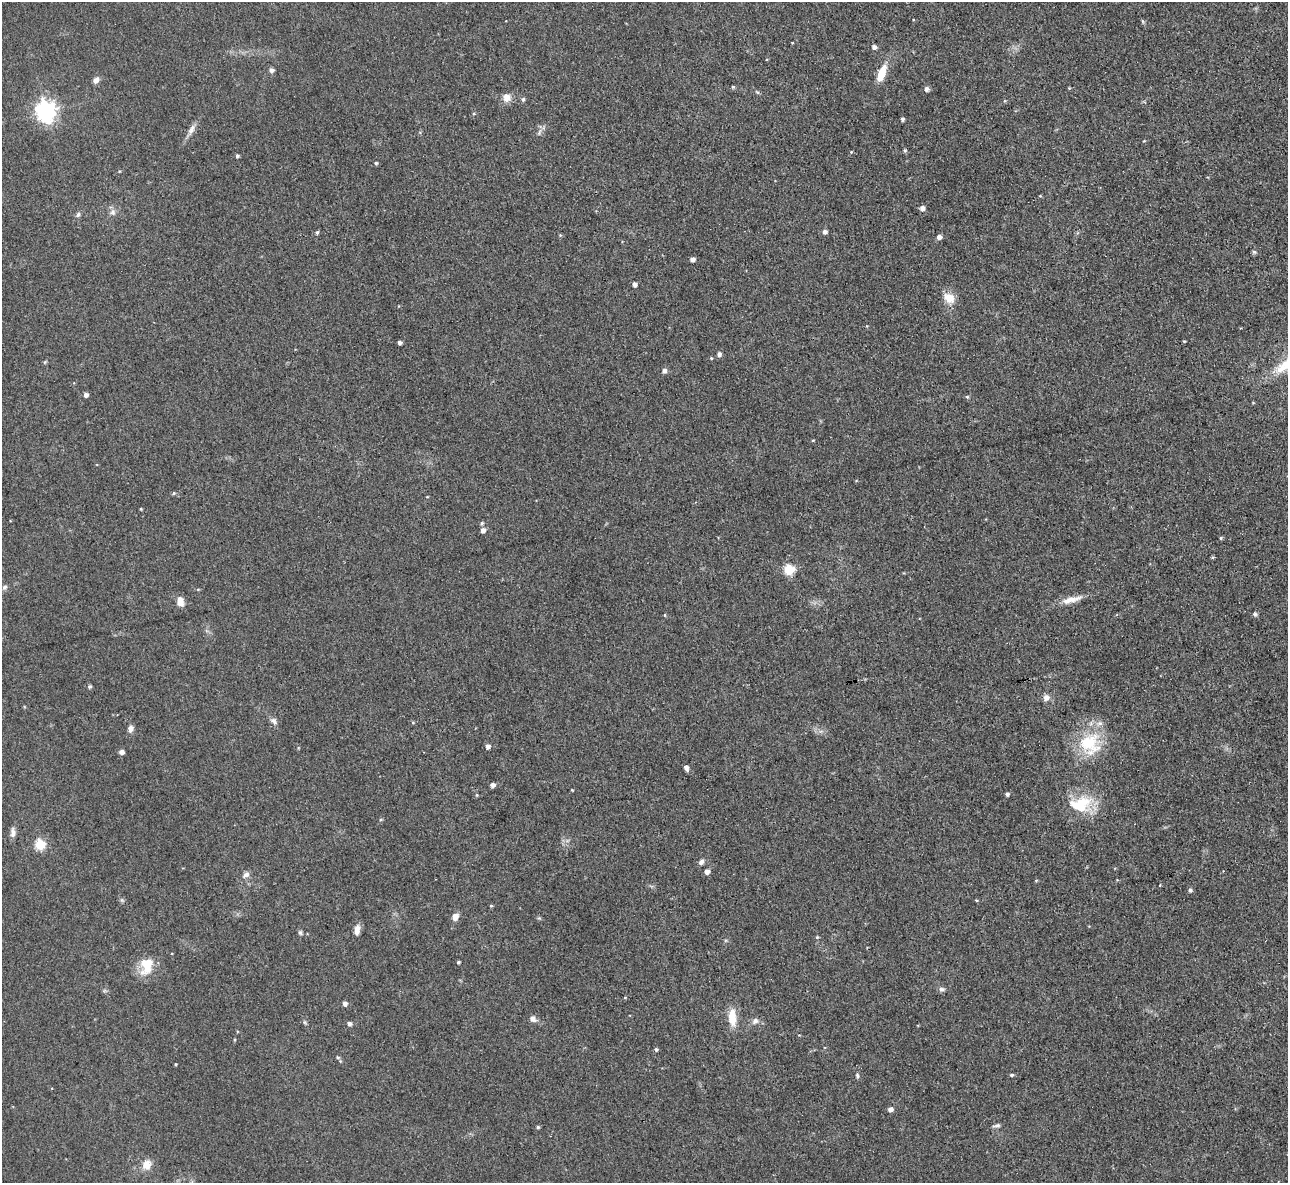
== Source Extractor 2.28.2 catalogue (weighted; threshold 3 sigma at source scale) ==
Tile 10 of 4 x 4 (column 2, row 3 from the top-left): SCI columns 1287-2572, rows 1323-2503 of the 5145 x 5129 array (HDU 1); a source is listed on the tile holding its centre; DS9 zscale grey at full resolution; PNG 1290 x 1185 px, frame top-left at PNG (2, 2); no overlay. Shown black and unused: <1% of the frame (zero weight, under 3 of 4 exposures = <1% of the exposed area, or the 3 px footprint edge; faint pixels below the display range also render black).
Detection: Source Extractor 2.28.2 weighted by HDU 2 'WHT'; one run over the whole footprint, this tile lists its part. Background 0.0486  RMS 0.0073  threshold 0.033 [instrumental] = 3 sigma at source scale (4.5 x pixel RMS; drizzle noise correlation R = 1.50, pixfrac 1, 0.05/0.05 arcsec/px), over >= 5 px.
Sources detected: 103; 1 inside a brighter object's white glare — not listed; the other 102 listed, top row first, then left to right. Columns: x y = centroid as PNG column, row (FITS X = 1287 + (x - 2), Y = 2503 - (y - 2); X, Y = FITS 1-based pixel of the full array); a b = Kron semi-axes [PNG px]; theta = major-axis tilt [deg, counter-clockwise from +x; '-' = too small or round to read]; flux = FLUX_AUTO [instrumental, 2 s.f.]
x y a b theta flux
1142 21 6 4 -88 0.98
874 47 5 4 - 2.7
271 70 5 5 - 2.7
881 73 20 8 69 13
96 80 8 6 51 3.5
733 87 4 4 - 1
1069 88 4 3 - 0.66
927 89 5 5 - 2.7
757 92 6 4 -18 0.93
507 98 11 10 - 5.9
523 99 5 5 - 1.5
46 111 8 7 - 370
902 119 4 4 - 1.5
191 129 16 7 64 4.3
539 133 9 4 64 1.9
1144 141 4 3 - 0.6
905 150 5 5 - 1.1
851 152 4 4 - 0.64
237 156 4 4 - 1.3
376 163 4 4 - 1
922 208 5 4 - 3.9
113 212 9 8 - 3
78 214 7 5 72 1.7
317 232 5 4 - 1.4
825 232 5 5 - 2.6
560 235 4 4 - 0.77
939 237 5 5 - 3.7
1254 252 6 6 - 1.2
692 259 4 4 - 3.1
634 284 4 4 - 2.7
949 298 14 11 -30 10
399 306 4 3 - 0.49
1184 341 4 3 - 0.73
400 342 4 4 - 2.3
719 354 6 6 - 2.1
45 362 6 4 71 0.82
664 371 5 5 - 3
86 395 4 4 - 3
967 397 5 4 - 1.1
813 440 5 3 - 0.63
174 493 5 4 - 1.1
427 497 4 3 - 0.53
141 509 3 2 - 0.78
482 523 5 5 - 1.2
483 530 5 5 - 3.2
1221 538 5 4 - 1
1213 557 5 3 - 0.78
789 570 5 5 - 50
4 587 7 6 - 1.7
1072 599 30 7 14 8.6
180 601 11 7 -79 6.1
1255 614 6 5 - 1.3
665 615 5 3 - 0.62
89 686 4 4 - 1.5
1046 697 8 8 - 3.5
274 721 11 7 -46 2.8
413 722 5 3 - 0.8
130 728 7 6 - 3.4
1090 744 31 30 - 37
488 746 5 5 - 2.8
121 752 4 4 - 3.9
686 768 6 4 -67 3
493 785 5 4 - 3.1
572 790 3 3 - 0.53
1007 794 4 4 - 2
477 795 4 4 - 0.71
1081 804 31 20 9 30
381 819 5 4 - 0.96
13 832 13 6 89 3.3
40 845 5 5 - 44
701 862 8 6 48 2.3
707 871 5 5 - 3.6
246 875 8 6 23 2.8
1036 880 5 3 - 0.67
1160 885 4 3 - 0.56
1190 890 5 4 - 1.6
976 900 4 3 - 0.67
491 906 5 3 - 0.7
455 917 8 6 58 5.2
357 930 13 6 84 4.6
300 932 6 5 - 1.5
817 937 5 4 - 0.85
458 962 3 3 - 1.1
147 969 23 13 44 13
942 989 8 6 -15 2
625 997 4 3 - 0.65
345 1003 5 4 - 2.7
732 1017 23 10 -87 12
532 1018 7 6 - 3.8
755 1021 9 8 - 3
304 1022 6 4 -89 1
349 1023 5 4 - 2.4
235 1040 4 3 - 0.73
656 1050 4 4 - 1.4
338 1057 6 4 -21 1.1
176 1064 3 3 - 0.68
857 1075 6 4 -83 1.2
1011 1075 5 4 - 1.2
890 1109 5 4 - 3.5
997 1125 10 4 12 1.8
538 1127 4 4 - 1.1
147 1164 12 11 - 7.8